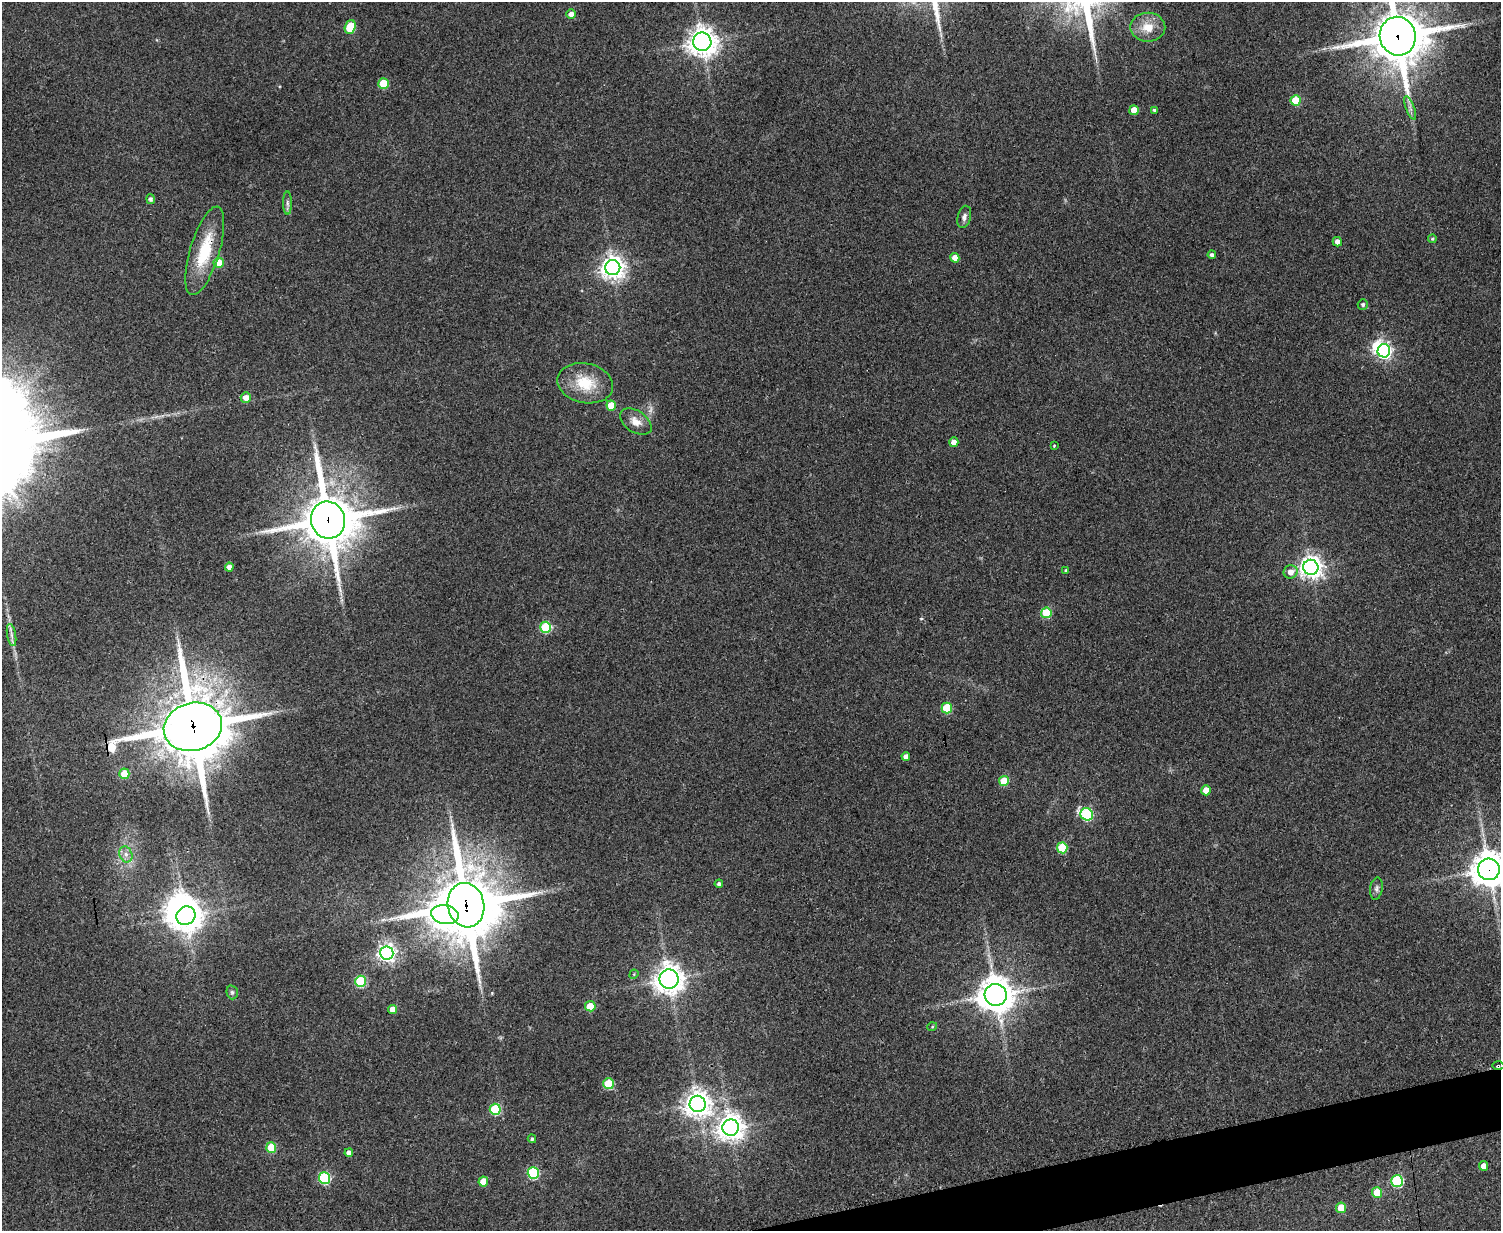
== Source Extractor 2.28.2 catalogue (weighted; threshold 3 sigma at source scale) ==
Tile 5 of 3 x 4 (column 2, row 2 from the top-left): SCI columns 1659-3157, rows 2460-3688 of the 4918 x 4927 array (HDU 1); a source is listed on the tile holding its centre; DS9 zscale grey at full resolution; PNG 1503 x 1233 px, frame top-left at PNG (2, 2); each listed source drawn as its Kron ellipse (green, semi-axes under 4 px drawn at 4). Shown black and unused: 2% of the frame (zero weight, under 3 of 4 exposures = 2% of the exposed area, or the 3 px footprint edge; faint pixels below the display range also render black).
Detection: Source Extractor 2.28.2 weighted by HDU 2 'WHT'; one run over the whole footprint, this tile lists its part. Background 0.0787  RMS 0.0057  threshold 0.0256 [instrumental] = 3 sigma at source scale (4.5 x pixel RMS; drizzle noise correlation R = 1.50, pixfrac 1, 0.05/0.05 arcsec/px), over >= 5 px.
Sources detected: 78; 3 inside a brighter object's white glare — neither listed nor drawn; the other 75 listed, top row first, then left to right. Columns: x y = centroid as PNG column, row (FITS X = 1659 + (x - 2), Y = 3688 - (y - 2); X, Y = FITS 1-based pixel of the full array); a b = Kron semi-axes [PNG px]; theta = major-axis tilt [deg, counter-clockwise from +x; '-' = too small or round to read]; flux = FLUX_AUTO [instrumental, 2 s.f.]
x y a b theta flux
571 14 4 4 - 4.4
350 27 7 5 72 24
1148 27 17 14 -1 8.9
1398 36 19 18 - 3000
702 42 9 9 - 690
383 84 5 5 - 21
1296 100 5 5 - 22
1410 108 12 4 -69 2.1
1134 110 5 5 - 8.4
1154 110 3 3 - 0.93
150 199 5 4 - 1.7
287 203 11 4 -90 1.6
964 217 11 6 75 2.3
1432 239 4 4 - 0.77
1337 242 5 4 - 3.5
205 251 46 14 73 27
1212 255 4 4 - 1.9
955 258 5 4 - 4.9
219 263 5 5 - 13
613 268 7 7 - 470
1363 304 5 5 - 1.3
1384 351 6 6 - 170
585 383 28 20 -12 19
246 398 5 5 - 5.1
611 405 5 5 - 12
636 422 17 10 -33 6
954 442 4 4 - 3.8
1054 446 3 3 - 0.48
328 520 19 17 -75 3100
229 567 4 4 - 3.2
1311 567 7 7 - 450
1066 570 4 4 - 0.89
1291 572 7 6 - 4.7
1046 613 5 5 - 26
546 627 5 5 - 40
11 635 11 4 -79 2
947 708 5 5 - 24
193 727 29 24 16 4500
906 756 4 4 - 3
124 774 5 5 - 14
1004 781 5 5 - 18
1206 790 5 4 - 7.9
1087 814 6 6 - 65
1062 848 5 5 - 28
126 854 8 6 -69 2.4
1489 869 11 11 - 1100
719 884 4 4 - 1.6
1376 889 11 6 81 1.9
466 905 22 18 -78 3900
445 915 14 9 -10 400
186 916 10 9 - 730
387 953 7 6 - 240
634 974 5 4 - 0.57
669 979 9 9 - 620
360 981 5 5 - 38
232 992 7 5 -75 1.2
996 995 11 11 - 1200
590 1006 5 5 - 16
393 1009 5 4 - 5.9
932 1027 5 3 - 0.52
1498 1066 6 3 -1 0.87
608 1084 5 5 - 29
698 1104 8 8 - 620
495 1109 5 5 - 38
731 1128 8 8 - 590
532 1139 4 3 - 0.87
271 1147 5 5 - 20
349 1153 4 4 - 3.8
1484 1166 5 4 - 4.2
533 1173 6 5 - 58
324 1178 6 5 - 49
483 1181 5 5 - 9.2
1397 1181 6 6 - 59
1377 1192 5 5 - 15
1341 1208 5 5 - 12
Overlapping masked pixels (flux is a lower limit): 7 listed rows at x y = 1398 36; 205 251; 328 520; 193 727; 1489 869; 466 905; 1498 1066
Isophote crosses this tile's border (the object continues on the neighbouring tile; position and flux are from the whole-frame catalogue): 2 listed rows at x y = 1398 36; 1489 869